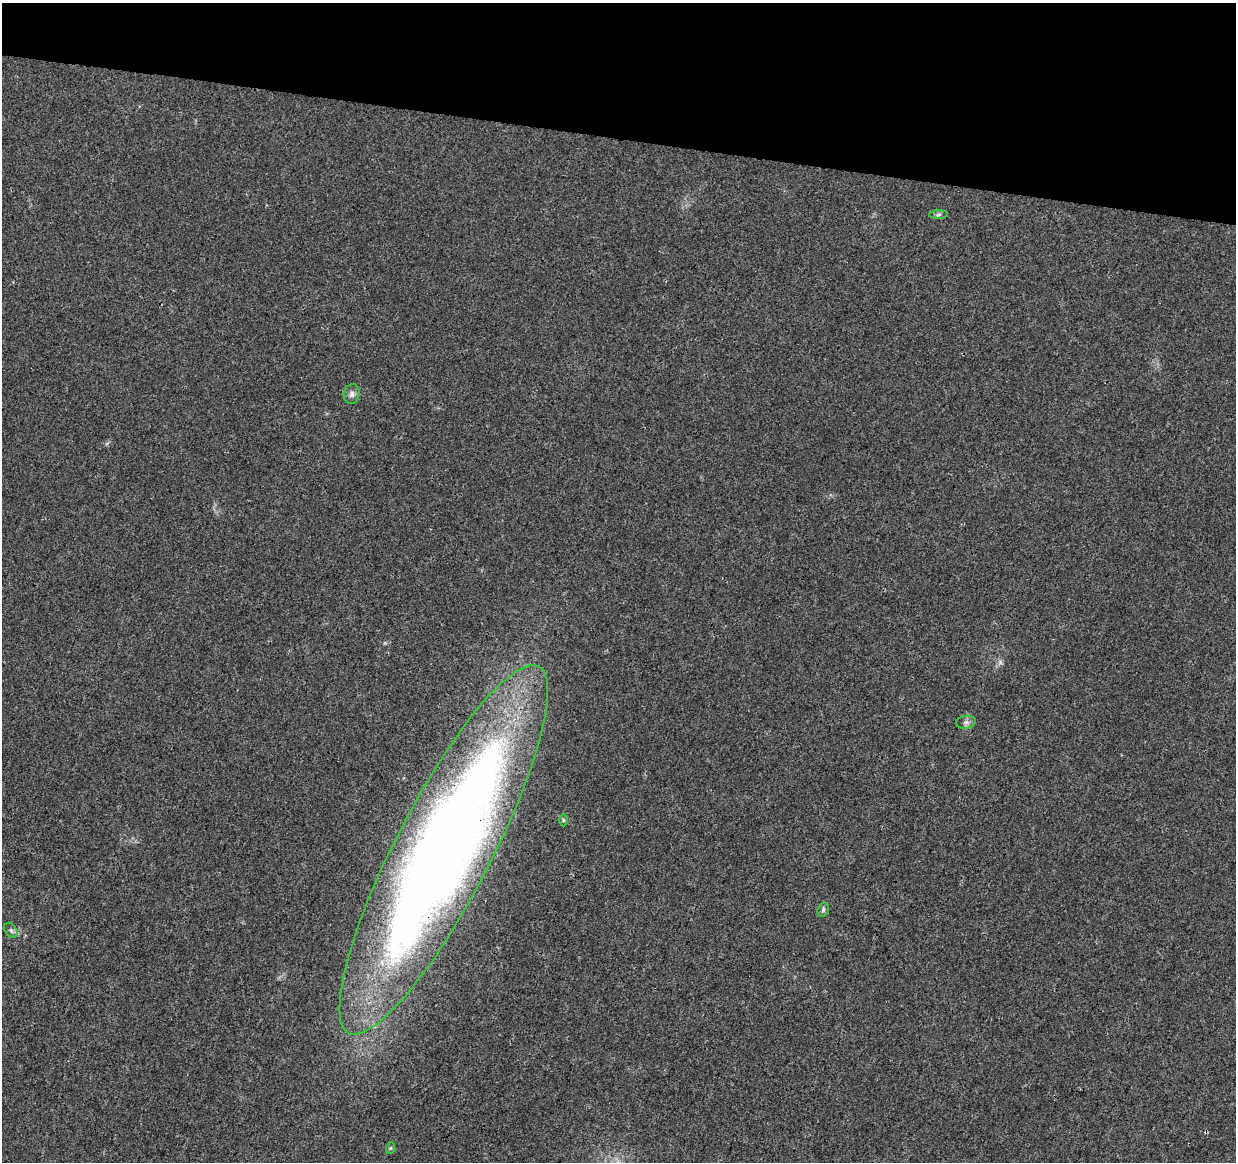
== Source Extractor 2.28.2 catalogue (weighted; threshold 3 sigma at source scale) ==
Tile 2 of 4 x 4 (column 2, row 1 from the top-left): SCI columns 1235-2468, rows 3702-4861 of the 4945 x 5146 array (HDU 1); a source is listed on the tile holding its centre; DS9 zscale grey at full resolution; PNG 1238 x 1164 px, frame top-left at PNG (2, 3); each listed source drawn as its Kron ellipse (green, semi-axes under 4 px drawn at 4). Shown black and unused: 12% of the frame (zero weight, under 3 of 4 exposures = <1% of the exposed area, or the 3 px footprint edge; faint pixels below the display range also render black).
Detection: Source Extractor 2.28.2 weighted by HDU 2 'WHT'; one run over the whole footprint, this tile lists its part. Background 0.0107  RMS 0.0025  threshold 0.0112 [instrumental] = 3 sigma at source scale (4.5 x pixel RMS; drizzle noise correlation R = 1.50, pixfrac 1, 0.0396/0.0396 arcsec/px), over >= 5 px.
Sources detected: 8; all 8 listed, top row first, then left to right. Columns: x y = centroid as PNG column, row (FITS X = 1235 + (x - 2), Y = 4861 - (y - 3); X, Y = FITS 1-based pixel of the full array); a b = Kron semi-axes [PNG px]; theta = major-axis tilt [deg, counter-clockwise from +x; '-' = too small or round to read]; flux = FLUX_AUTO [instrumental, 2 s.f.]
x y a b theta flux
938 214 9 4 1 0.51
352 394 10 8 77 1.1
966 722 10 6 9 0.89
563 820 6 4 -89 0.34
444 850 206 47 63 390
823 910 7 5 74 0.48
11 930 8 5 -53 0.63
391 1148 6 4 71 0.31
Overlapping masked pixels (flux is a lower limit): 1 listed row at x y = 444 850